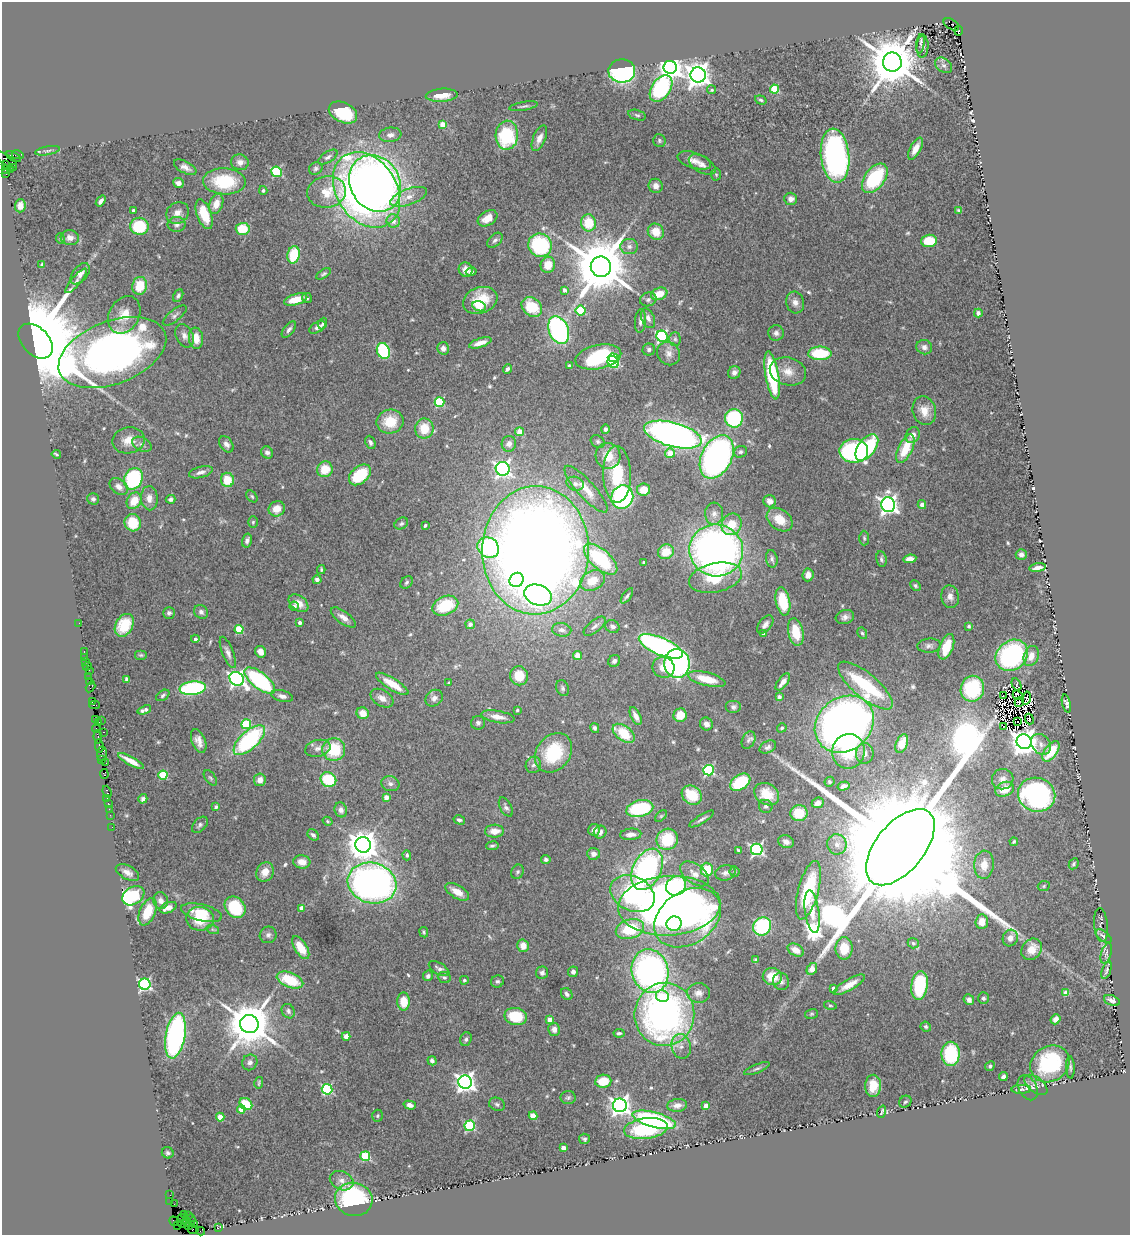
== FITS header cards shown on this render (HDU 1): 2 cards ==
NAXIS1  =                 1128
NAXIS2  =                 1233

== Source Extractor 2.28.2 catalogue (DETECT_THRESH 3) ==
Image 1128 x 1233 px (HDU 1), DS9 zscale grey, 1 PNG px = 1 image px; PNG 1132 x 1237 px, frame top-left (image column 1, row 1233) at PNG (2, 2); each listed source drawn as its Kron ellipse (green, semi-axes under 4 px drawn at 4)
Background 0.775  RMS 0.069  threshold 0.206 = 3 sigma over >= 5 px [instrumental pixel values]
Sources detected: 579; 4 with non-positive FLUX_AUTO (blend fragments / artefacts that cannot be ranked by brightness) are neither listed nor drawn; of the other 575, the 500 brightest by FLUX_AUTO listed and drawn (75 fainter detections omitted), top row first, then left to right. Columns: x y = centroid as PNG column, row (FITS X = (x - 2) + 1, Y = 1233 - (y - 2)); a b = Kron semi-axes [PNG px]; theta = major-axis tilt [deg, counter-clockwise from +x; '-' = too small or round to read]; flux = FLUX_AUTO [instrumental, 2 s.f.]
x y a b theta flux
951 24 8 5 -31 600
959 31 5 4 - 230
920 44 10 3 81 12
923 46 11 6 87 15
892 62 9 9 - 31000
944 65 9 6 -37 18
670 67 7 6 - 4500
622 71 13 11 -1 670
698 75 7 7 - 4900
661 88 15 9 55 460
774 89 4 4 - 240
712 90 4 4 - 9.3
442 95 16 6 4 63
761 100 6 4 -19 8.7
523 106 14 3 10 12
343 112 15 10 -25 230
637 115 9 5 -16 10
442 124 4 4 - 93
390 135 11 7 7 21
507 135 14 11 86 310
539 138 14 6 67 34
659 140 6 6 - 9.4
915 149 12 5 62 51
47 151 12 4 11 11
18 155 6 4 -12 110
835 156 27 14 -84 1400
14 157 8 4 -29 420
328 157 11 5 32 15
6 159 13 5 -32 210
694 160 17 8 -18 37
240 162 9 8 - 25
5 165 3 2 - 15
702 165 15 8 -30 27
13 167 3 2 - 37
185 167 12 6 -27 27
316 168 7 6 - 11
5 170 3 2 - 24
10 170 2 2 - 20
276 172 5 5 - 380
6 174 3 2 - 59
716 174 6 5 - 7.8
875 178 17 10 53 370
224 181 21 13 -3 250
178 183 5 5 - 25
375 183 29 24 -59 2500
656 186 7 7 - 29
263 190 4 3 - 6.9
366 190 41 30 -57 3400
327 192 19 15 8 110
409 197 19 8 20 46
791 199 6 6 - 23
101 201 6 3 52 18
216 204 10 6 70 47
20 206 6 5 - 27
133 210 3 3 - 12
959 210 4 3 - 6.9
178 213 12 10 36 41
204 214 15 7 -69 120
488 218 10 7 30 55
393 221 7 6 - 29
589 223 8 7 - 120
177 224 9 7 1 20
139 226 9 8 - 270
243 229 7 6 - 140
656 232 8 7 - 81
70 238 9 7 -9 27
60 239 5 4 - 6.8
495 240 9 6 43 14
929 241 8 6 5 150
540 245 12 11 - 440
629 247 9 7 0 19
294 255 8 6 78 180
42 265 4 3 - 8.4
548 265 8 7 - 85
601 267 10 10 - 39000
466 270 7 6 - 39
471 272 5 4 - 11
80 274 12 7 50 27
323 274 8 4 32 8.6
76 281 16 4 49 18
140 286 9 7 82 120
565 290 4 3 - 20
659 294 8 6 19 75
178 296 7 4 61 12
307 298 5 4 - 8.2
296 299 12 5 16 94
648 299 8 7 - 14
480 300 18 13 19 140
795 302 11 9 -74 29
479 306 7 5 -13 110
532 307 11 8 -38 150
581 310 5 5 - 290
978 313 4 4 - 13
124 315 20 15 62 87
175 316 14 6 38 17
648 318 10 6 -65 21
640 321 12 5 85 17
323 323 6 3 67 8.1
317 327 9 5 30 17
289 329 9 5 51 16
559 330 14 9 -68 900
776 333 7 7 - 19
184 336 12 8 -64 27
662 336 6 5 - 780
196 338 10 7 -84 64
675 339 7 5 -89 9.8
36 341 20 13 -46 66000
480 343 12 4 19 43
924 347 8 7 - 21
443 348 6 6 - 27
649 349 6 6 - 12
383 351 8 6 -67 450
112 353 56 31 21 3400
669 353 12 11 - 33
820 353 11 6 -1 220
598 357 23 12 12 420
613 358 5 4 - 160
613 362 6 5 - 170
569 366 3 3 - 10
507 369 5 3 - 12
788 371 18 14 -15 65
734 372 6 6 - 20
772 375 24 6 -80 380
439 402 5 5 - 320
924 411 15 11 -73 62
734 418 9 9 - 450
390 422 13 12 - 120
424 428 10 9 - 110
605 429 5 4 - 11
520 432 4 4 - 110
673 435 29 12 -15 2500
913 435 8 6 60 29
128 440 16 13 11 65
370 442 7 5 -68 13
598 442 7 5 -34 10
142 444 10 6 -26 20
226 444 9 6 -53 22
509 444 8 7 - 32
867 447 15 8 53 400
905 449 15 7 64 120
854 451 14 11 0 860
267 452 6 5 - 16
740 452 7 5 24 11
670 453 5 4 - 67
56 454 5 3 - 7.1
608 456 13 12 - 85
717 457 23 15 63 1600
325 469 8 7 - 100
503 469 7 7 - 1600
201 472 12 5 15 22
617 474 28 14 -89 210
360 475 12 8 41 220
133 479 11 9 65 430
227 480 7 6 - 110
575 484 9 6 -19 21
119 487 10 7 -39 30
586 489 30 8 -48 68
644 490 6 6 - 69
252 496 7 4 -50 7.5
622 497 12 11 - 820
149 498 12 8 -87 38
93 499 6 5 - 12
171 499 5 4 - 15
134 501 9 7 59 81
770 501 6 6 - 32
922 504 4 4 - 33
888 505 7 7 - 2300
277 509 8 7 - 56
714 514 11 9 87 30
780 520 14 10 -37 84
253 522 6 5 - 7.6
133 523 9 8 - 130
401 524 7 5 31 11
732 524 11 9 58 88
425 525 3 3 - 11
864 538 7 5 -87 8.4
247 540 7 5 76 15
488 547 11 9 -36 580
536 550 64 53 88 9400
716 550 27 26 - 2600
666 552 8 7 - 88
1021 554 5 5 - 20
601 559 20 9 -41 370
772 559 9 5 -82 14
881 559 8 5 -83 11
910 559 6 4 8 30
644 562 3 3 - 8.8
1038 568 8 3 8 26
321 570 4 3 - 7.6
808 575 6 5 - 36
715 578 27 14 12 180
317 580 4 4 - 16
517 580 7 6 - 200
592 581 13 9 28 89
407 582 7 5 46 9.7
915 586 6 4 -47 8.4
538 595 14 10 -19 650
627 596 9 3 54 10
950 597 11 8 -78 28
783 601 14 7 -79 160
299 603 11 7 -36 48
294 606 4 4 - 16
445 606 13 9 23 220
201 612 7 6 - 16
169 613 6 5 - 14
343 617 15 6 -36 31
845 617 9 7 18 22
79 623 2 2 - 18
300 623 3 3 - 21
470 624 5 4 - 28
124 625 12 8 60 140
765 625 10 6 51 22
595 626 13 6 39 21
612 626 7 6 - 16
969 626 4 3 - 7.3
239 630 4 4 - 220
562 630 9 7 -8 23
796 632 14 7 -78 120
763 633 4 3 - 11
862 633 6 5 - 7.7
195 639 4 4 - 14
661 646 23 8 -23 1300
929 646 12 7 4 19
946 647 13 6 69 100
84 652 3 2 - 62
228 652 17 5 -68 25
261 652 6 5 - 37
141 655 6 5 - 7.6
1012 655 17 14 38 740
577 656 4 4 - 57
1031 656 10 7 71 55
85 657 2 2 - 18
614 661 6 5 - 18
86 662 3 2 - 53
677 663 14 13 - 1100
87 666 5 2 - 33
663 667 11 10 - 82
89 670 3 2 - 9.6
519 676 9 9 - 100
88 677 4 3 - 110
127 679 4 4 - 12
237 679 7 6 - 1700
707 679 19 6 -14 110
89 681 2 2 - 39
260 681 18 8 -38 620
783 682 10 5 52 39
449 683 3 3 - 9.5
392 684 19 6 -33 100
1016 684 7 3 -63 7.1
865 686 34 12 -40 400
91 687 6 4 58 140
193 688 13 7 7 620
563 688 8 6 -68 12
972 689 13 11 72 320
163 695 7 4 36 9.4
1018 695 5 4 - 13
282 696 11 5 -15 20
1003 696 3 2 - 6.8
779 697 4 3 - 20
382 698 12 8 -32 37
434 698 9 7 38 23
1026 698 6 3 74 9.2
92 702 3 2 - 48
1019 702 5 3 - 12
1066 703 9 4 -75 13
94 705 5 2 - 54
733 707 8 6 0 13
144 710 7 3 20 16
517 710 3 3 - 8.8
363 713 6 6 - 60
680 715 7 6 - 87
636 716 10 4 -64 29
498 717 17 6 -10 48
1029 719 5 3 - 9.4
95 720 4 3 - 62
101 720 3 2 - 76
1018 722 3 2 - 13
99 723 4 3 - 79
478 723 7 6 - 13
246 724 5 5 - 300
706 724 7 6 - 28
844 724 31 26 39 3400
1004 726 3 2 - 10
595 728 5 4 - 12
782 728 5 4 - 9
96 729 4 2 - 28
103 732 3 3 - 67
624 733 12 7 -36 150
98 737 7 3 -82 180
249 740 19 9 43 630
748 740 9 6 63 14
199 741 12 6 -68 37
1024 742 7 7 - 6400
902 744 9 5 67 94
1041 744 11 9 -51 30
99 746 7 3 -82 97
768 747 9 5 29 15
318 748 13 8 12 27
334 750 11 11 - 200
849 751 17 16 - 190
1051 751 12 6 55 150
554 753 21 17 53 280
102 754 7 5 84 190
865 754 10 9 - 34
102 760 4 2 - 33
131 761 15 4 -29 50
106 763 2 2 - 19
533 765 8 7 - 18
708 770 5 5 - 550
104 774 5 4 - 70
163 775 4 4 - 230
210 778 9 5 -52 9.3
1003 779 11 10 - 32
260 780 6 6 - 32
328 780 8 7 - 210
740 782 11 7 33 260
829 782 5 5 - 7.7
390 784 9 7 -16 18
843 786 6 4 15 22
1004 789 10 7 21 77
107 792 6 3 -70 21
767 794 13 10 -32 100
692 795 11 9 -38 140
1037 795 19 17 -19 1100
386 797 4 4 - 40
107 798 2 2 - 34
143 799 5 4 - 14
108 803 2 2 - 34
818 803 6 5 - 27
766 806 7 6 - 13
216 807 4 3 - 14
506 807 10 5 -62 14
109 809 2 2 - 18
640 809 14 8 13 350
341 810 7 6 - 22
799 813 8 8 - 120
110 815 2 2 - 26
661 816 7 4 44 7.7
702 819 14 3 32 15
459 820 6 4 -14 13
327 821 5 4 - 6.8
200 825 9 6 47 13
112 827 2 2 - 21
594 830 6 6 - 23
495 831 9 6 1 46
600 832 6 6 - 19
631 834 10 6 4 26
313 835 6 5 - 16
667 839 11 10 - 200
786 842 8 6 -23 23
1014 842 4 3 - 7.1
837 844 10 9 - 37
363 845 8 7 - 7600
492 846 6 4 9 9.3
900 847 45 24 50 380000
757 849 6 6 - 870
738 851 4 3 - 8.4
593 854 6 6 - 20
407 855 5 4 - 12
546 859 5 4 - 11
302 862 8 6 -5 46
1074 864 6 4 62 9.2
984 865 14 9 86 55
647 869 22 14 64 950
707 869 7 6 - 130
127 872 13 6 -28 31
265 872 10 8 62 56
517 872 7 6 - 10
735 872 5 5 - 7.7
725 873 10 7 13 20
695 874 16 9 -36 48
372 883 25 20 -16 2300
676 886 10 9 - 340
1044 886 6 5 - 7.1
808 890 30 10 75 370
457 892 13 6 -31 51
633 894 23 17 -26 650
133 896 12 8 32 520
161 901 8 7 - 26
669 906 51 30 3 3500
235 907 11 9 -49 240
168 908 9 5 23 44
302 908 4 4 - 48
148 912 14 8 66 130
812 912 21 7 -82 68
202 913 21 8 -13 99
688 918 36 26 34 600
200 919 14 12 -7 140
982 922 7 6 - 56
674 924 7 7 - 150
1101 925 17 6 -84 9.8
762 926 9 8 - 390
630 929 14 9 16 200
213 930 6 4 -20 7.3
424 932 5 4 - 6.8
268 935 8 8 - 17
1103 936 9 5 -36 12
1010 938 8 7 - 31
913 943 5 5 - 8.2
523 946 6 5 - 50
301 947 13 6 -58 110
844 948 11 8 -90 100
1032 949 11 9 50 74
796 950 9 6 -28 50
1106 953 10 5 72 16
756 960 4 3 - 7.6
439 969 11 5 -29 17
812 969 6 5 - 44
1106 970 9 4 71 11
650 971 22 18 -74 1600
573 972 5 5 - 17
542 973 6 6 - 15
428 976 5 5 - 14
444 977 6 5 - 9
772 977 10 8 -11 110
290 980 14 7 -21 190
464 980 4 4 - 8
497 981 6 6 - 11
781 981 9 8 - 18
145 984 6 5 - 820
849 985 18 5 30 53
919 985 14 8 82 280
833 988 4 3 - 19
698 993 11 10 - 34
1066 993 4 4 - 85
567 994 6 5 - 14
662 996 6 6 - 64
983 998 6 5 - 11
969 1000 5 5 - 17
1112 1000 8 5 -20 21
404 1002 9 6 -90 87
830 1005 6 4 -16 6.8
288 1011 7 6 - 14
664 1014 31 30 - 1900
811 1014 6 5 - 7.1
516 1016 11 8 -12 150
1056 1019 5 4 - 22
550 1020 4 4 - 56
249 1024 9 9 - 23000
926 1027 5 4 - 8.3
554 1029 6 6 - 26
619 1033 5 4 - 9.5
175 1036 23 9 80 1100
346 1036 4 4 - 55
466 1039 7 5 71 13
681 1046 12 9 -77 39
951 1054 12 9 89 320
432 1061 5 4 - 15
250 1062 8 7 - 17
1050 1064 20 17 34 410
990 1066 5 4 - 9.6
1070 1067 11 3 -88 9.5
757 1069 14 4 23 12
1003 1077 4 4 - 20
603 1081 8 6 7 110
465 1082 7 6 - 2700
259 1083 6 3 78 6.6
1036 1085 13 7 -38 25
873 1086 11 8 88 70
1028 1088 13 9 -62 26
327 1089 5 5 - 450
1021 1089 10 4 1 9.3
568 1098 7 6 - 11
905 1102 6 5 - 9.5
246 1104 7 5 -38 140
497 1104 8 6 -23 12
410 1105 6 4 -17 26
620 1105 7 7 - 2900
677 1105 10 6 7 32
706 1106 4 4 - 65
241 1109 4 4 - 60
882 1112 6 2 68 6.8
377 1116 6 5 - 8.4
533 1116 4 4 - 100
220 1117 4 4 - 110
654 1120 22 7 -15 740
470 1126 5 5 - 400
646 1129 22 10 7 410
584 1139 5 5 - 9.2
563 1148 4 4 - 61
168 1153 6 5 - 9.6
365 1156 5 5 - 250
342 1181 12 9 -25 28
170 1195 2 2 - 18
354 1199 19 16 -13 550
170 1201 2 2 - 49
174 1204 2 2 - 46
185 1214 4 3 - 43
188 1216 2 2 - 51
183 1219 5 3 - 47
191 1220 5 2 - 100
174 1221 5 2 - 21
187 1222 4 3 - 74
182 1224 3 2 - 43
177 1225 3 2 - 15
194 1225 3 2 - 13
189 1226 4 2 - 51
218 1228 3 2 - 30
193 1230 5 3 - 96
200 1231 4 2 - 58
At the frame edge (FLAGS 8, measured only in part): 1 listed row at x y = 6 159
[75 fainter detections neither listed nor drawn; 4 non-positive-flux detections neither listed nor drawn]